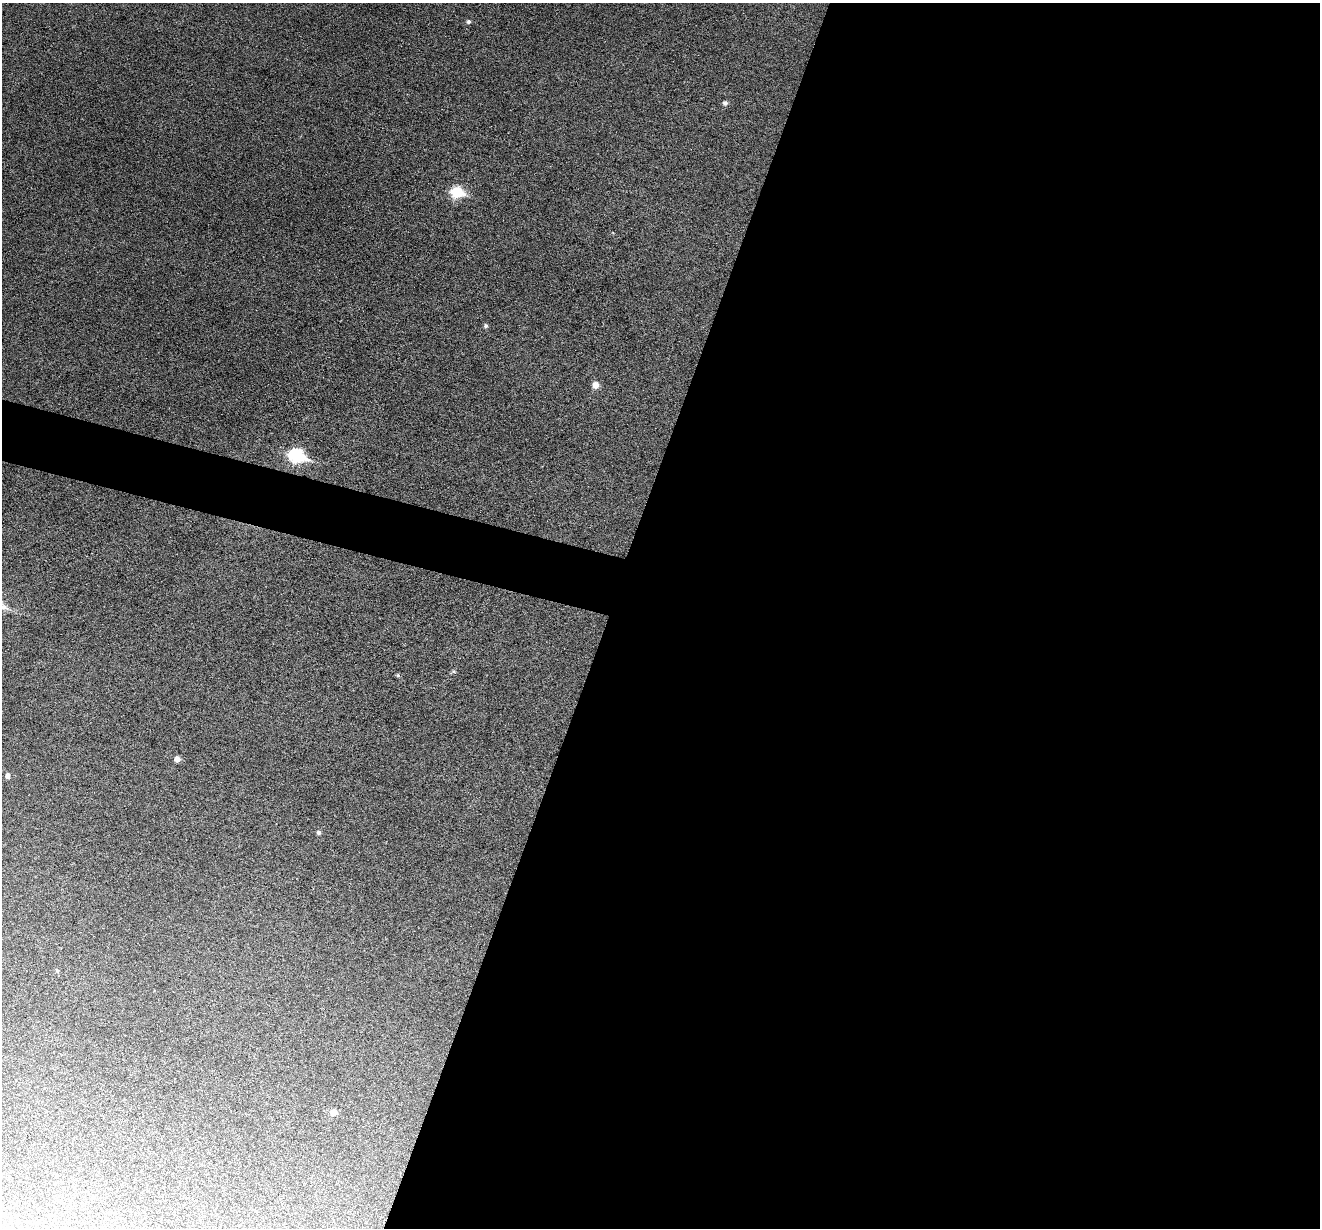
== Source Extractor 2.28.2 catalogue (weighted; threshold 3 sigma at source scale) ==
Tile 12 of 4 x 4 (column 4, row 3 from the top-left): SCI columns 3957-5274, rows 1482-2707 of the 5274 x 5288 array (HDU 1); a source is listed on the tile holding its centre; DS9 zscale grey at full resolution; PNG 1322 x 1230 px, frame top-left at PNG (2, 3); no overlay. Shown black and unused: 56% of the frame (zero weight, under 3 of 6 exposures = <1% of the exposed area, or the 3 px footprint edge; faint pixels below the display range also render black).
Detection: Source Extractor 2.28.2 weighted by HDU 2 'WHT'; one run over the whole footprint, this tile lists its part. Background 0.0517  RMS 0.0057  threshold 0.0233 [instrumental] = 3 sigma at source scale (4.09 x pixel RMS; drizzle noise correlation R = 1.36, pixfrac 0.8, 0.05/0.05 arcsec/px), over >= 5 px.
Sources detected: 13; all 13 listed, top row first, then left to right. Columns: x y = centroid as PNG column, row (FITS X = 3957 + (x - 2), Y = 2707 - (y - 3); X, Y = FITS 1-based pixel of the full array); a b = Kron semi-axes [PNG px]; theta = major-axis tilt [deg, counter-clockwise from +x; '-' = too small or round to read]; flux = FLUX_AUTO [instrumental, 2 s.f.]
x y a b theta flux
468 22 5 5 - 1.2
725 103 5 5 - 1.6
457 192 7 6 - 36
486 326 5 5 - 1.1
596 385 6 6 - 4.3
297 456 9 7 -17 74
453 671 6 4 -17 0.81
398 675 6 5 - 0.84
177 759 5 5 - 3
8 776 5 5 - 2
319 832 5 5 - 1.2
57 971 5 4 - 0.7
333 1112 6 6 - 4.1